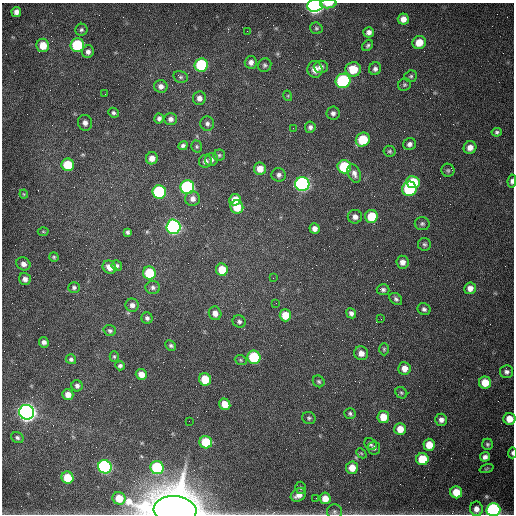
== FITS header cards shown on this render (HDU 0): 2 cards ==
NAXIS1  =                  512 /fastest changing axis
NAXIS2  =                  512 /next to fastest changing axis

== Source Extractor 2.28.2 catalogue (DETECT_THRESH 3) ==
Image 512 x 512 px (HDU 0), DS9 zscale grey, 1 PNG px = 1 image px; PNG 516 x 516 px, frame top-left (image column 1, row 512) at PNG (2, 3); each listed source drawn as its Kron ellipse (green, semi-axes under 4 px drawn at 4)
Background 1540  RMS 24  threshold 71.4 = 3 sigma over >= 5 px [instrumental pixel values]
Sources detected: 147; all 147 listed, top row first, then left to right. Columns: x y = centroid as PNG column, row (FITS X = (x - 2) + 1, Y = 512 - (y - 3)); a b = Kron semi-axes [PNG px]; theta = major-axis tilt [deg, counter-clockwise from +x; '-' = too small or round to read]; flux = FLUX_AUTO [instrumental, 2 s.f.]
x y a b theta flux
328 4 8 4 4 1.3e+04
315 5 7 6 - 6.7e+05
16 12 5 5 - 7.7e+03
403 19 5 5 - 1.1e+04
316 28 6 5 - 2.8e+03
81 30 6 6 - 3.4e+03
247 31 2 2 - 6.7e+02
369 32 5 5 - 6.3e+03
419 43 7 6 - 2.4e+04
43 45 7 6 - 2.6e+04
77 45 7 6 - 9.6e+04
368 45 6 4 46 3.2e+03
88 52 6 6 - 6.3e+03
251 62 6 6 - 7.6e+03
201 65 7 6 - 1.3e+05
265 65 7 6 - 3.6e+03
321 67 7 6 - 6.8e+03
315 69 8 7 - 1.3e+04
353 69 8 7 - 3.3e+04
375 69 6 6 - 5.1e+03
411 76 6 5 - 3.0e+03
181 77 7 5 -14 3.5e+03
343 81 7 7 - 2.0e+05
404 85 7 6 - 3.1e+03
161 86 6 6 - 7.6e+03
105 94 2 2 - 8.4e+02
288 96 5 3 - 1.8e+03
199 98 7 6 - 8.1e+03
113 113 5 5 - 3.8e+03
333 113 6 6 - 5.2e+03
159 118 5 4 - 4.8e+03
170 119 6 6 - 5.9e+03
85 123 8 7 - 7.2e+03
207 124 7 6 - 4.8e+03
310 127 5 5 - 5.0e+03
293 128 2 2 - 8.2e+02
497 132 5 4 - 3.1e+03
363 140 7 6 - 6.1e+04
409 144 6 6 - 5.6e+03
183 146 5 4 - 4.3e+03
197 146 6 5 - 2.6e+03
470 148 6 6 - 1.1e+04
390 151 6 5 - 3.0e+03
219 155 6 5 - 2.8e+03
152 158 6 6 - 1.1e+04
211 160 7 6 - 5.3e+03
205 161 6 6 - 6.7e+03
68 165 6 6 - 6.0e+04
344 167 7 6 - 8.8e+04
260 169 6 6 - 1.9e+04
448 170 6 6 - 3.2e+03
354 173 10 6 -68 7.2e+03
279 175 7 6 - 5.8e+03
512 181 6 4 80 4.9e+03
413 182 7 6 - 7.0e+04
302 184 7 7 - 4.3e+05
187 187 7 7 - 2.6e+05
409 189 7 7 - 1.2e+05
159 192 6 6 - 2.0e+05
24 194 4 4 - 1.5e+03
193 199 7 7 - 8.4e+03
235 200 6 5 - 2.6e+04
237 207 7 6 - 3.5e+04
371 216 6 6 - 4.7e+04
355 217 7 6 - 7.6e+03
422 224 7 6 - 3.8e+03
173 227 7 7 - 5.4e+05
315 229 5 5 - 8.4e+03
43 231 5 3 - 1.5e+03
127 232 4 4 - 3.4e+03
424 244 6 6 - 3.5e+03
54 257 5 4 - 2.3e+03
402 262 6 6 - 9.6e+03
23 264 7 6 - 8.3e+03
117 266 5 5 - 3.8e+03
109 267 7 6 - 1.3e+04
222 270 6 6 - 3.2e+04
149 273 6 6 - 6.9e+04
273 278 2 2 - 7.3e+02
25 279 6 6 - 6.9e+03
153 287 7 6 - 4.9e+03
74 288 6 5 - 3.5e+03
470 288 6 6 - 1.1e+04
383 290 6 5 - 4.0e+03
396 299 7 5 -41 4.1e+03
276 303 2 2 - 1.1e+03
132 305 6 6 - 6.9e+03
424 309 7 5 -33 4.5e+03
215 313 7 6 - 1.0e+04
351 313 5 4 - 5.6e+03
285 315 6 5 - 3.1e+04
147 318 5 5 - 4.4e+03
381 319 2 2 - 8.5e+02
239 321 7 6 - 4.4e+03
110 330 6 5 - 3.5e+03
44 342 5 5 - 5.7e+03
171 345 5 5 - 3.4e+03
384 349 6 5 - 2.5e+03
361 353 7 7 - 1.1e+04
114 356 5 4 - 2.3e+03
254 357 7 6 - 1.0e+05
71 359 5 5 - 4.0e+03
241 360 6 4 -23 2.3e+03
120 366 5 4 - 4.1e+03
404 368 6 6 - 1.2e+04
506 372 6 6 - 5.3e+03
141 374 6 5 - 1.4e+04
205 379 6 6 - 4.3e+04
319 381 6 5 - 2.8e+03
485 383 6 6 - 2.4e+04
77 386 5 5 - 4.5e+03
401 393 6 5 - 2.7e+03
68 394 5 5 - 1.3e+04
225 404 6 5 - 2.4e+04
27 412 7 7 - 1.3e+06
350 414 6 5 - 3.4e+03
383 417 6 6 - 2.5e+04
309 418 6 6 - 3.2e+03
509 419 6 6 - 1.9e+04
441 420 6 6 - 7.3e+03
189 421 2 2 - 6.1e+02
400 429 6 5 - 2.0e+04
17 438 6 5 - 4.1e+03
206 442 6 6 - 6.1e+04
370 444 6 5 - 3.6e+03
487 444 5 5 - 2.9e+03
429 445 6 5 - 2.6e+04
374 448 6 6 - 4.4e+03
361 453 6 4 -43 2.1e+03
512 453 5 3 - 3.0e+03
485 457 5 4 - 6.8e+03
422 459 6 6 - 5.0e+04
105 467 7 6 - 4.2e+05
157 468 7 6 - 1.5e+05
352 468 6 6 - 2.1e+04
486 469 7 3 19 1.7e+03
67 478 6 6 - 4.2e+04
301 488 6 5 - 2.7e+03
456 492 6 6 - 3.2e+04
298 495 8 6 31 1.3e+04
119 498 6 6 - 2.8e+04
316 498 2 2 - 3.7e+03
325 498 6 5 - 1.9e+04
476 509 7 6 - 1.1e+04
175 510 21 14 -6 6.2e+06
493 510 7 6 - 3.4e+05
334 512 7 7 - 4.8e+03
At the frame edge (FLAGS 8, measured only in part): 7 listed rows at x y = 328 4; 315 5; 512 181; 509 419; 512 453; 175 510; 493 510